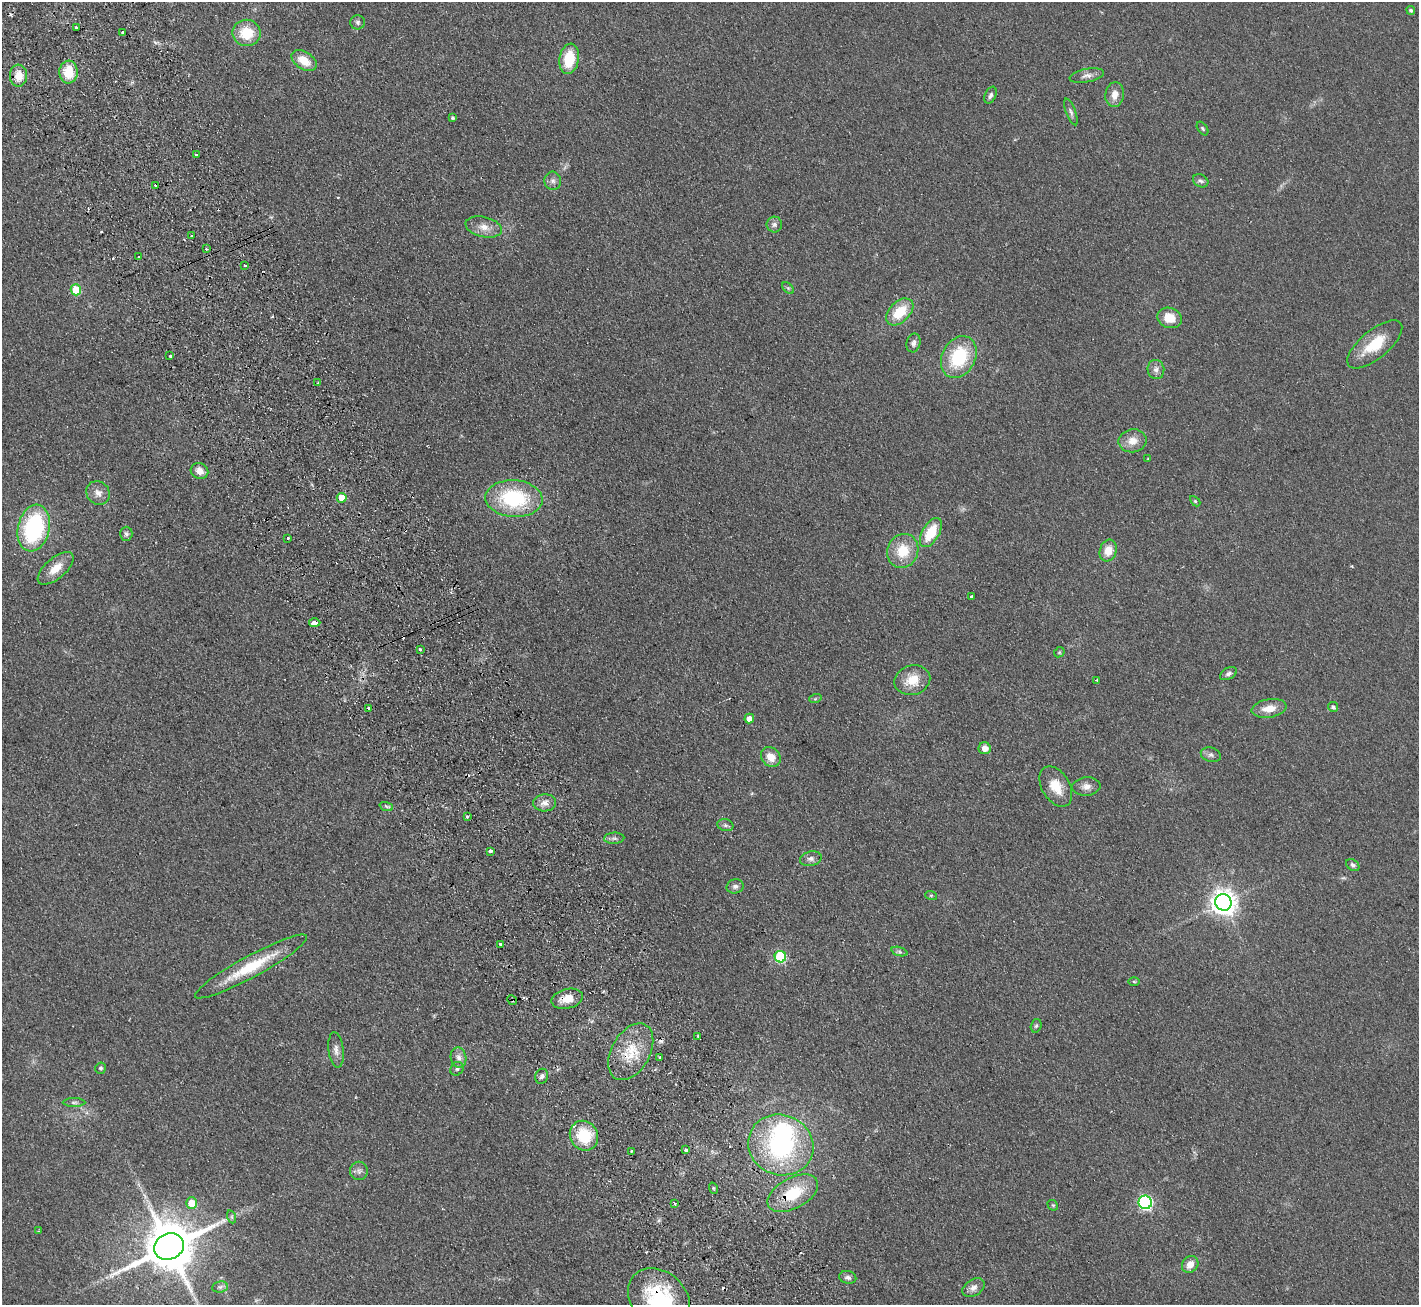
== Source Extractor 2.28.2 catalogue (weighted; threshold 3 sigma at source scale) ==
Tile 11 of 4 x 4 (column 3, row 3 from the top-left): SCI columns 2890-4306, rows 1489-2791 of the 5776 x 5715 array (HDU 1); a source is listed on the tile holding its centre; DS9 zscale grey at full resolution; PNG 1421 x 1307 px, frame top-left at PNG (2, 2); each listed source drawn as its Kron ellipse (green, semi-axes under 4 px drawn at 4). Shown black and unused: <1% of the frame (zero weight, under 2 of 3 exposures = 3% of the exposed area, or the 3 px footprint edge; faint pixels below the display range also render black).
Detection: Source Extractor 2.28.2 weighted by HDU 2 'WHT'; one run over the whole footprint, this tile lists its part. Background 0.0927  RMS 0.0099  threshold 0.0446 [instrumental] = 3 sigma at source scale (4.5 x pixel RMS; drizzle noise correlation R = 1.50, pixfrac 1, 0.05/0.05 arcsec/px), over >= 5 px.
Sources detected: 131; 1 inside a brighter object's white glare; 16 cosmic-ray / hot-pixel residue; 1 long thin detection or spike segment (spike, bleed or trail) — neither listed nor drawn; the other 113 listed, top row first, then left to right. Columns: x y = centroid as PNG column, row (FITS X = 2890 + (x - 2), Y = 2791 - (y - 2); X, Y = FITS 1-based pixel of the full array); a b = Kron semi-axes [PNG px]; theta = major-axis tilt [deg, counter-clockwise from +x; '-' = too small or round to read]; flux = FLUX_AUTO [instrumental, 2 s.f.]
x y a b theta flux
1411 10 4 4 - 1.9
358 22 7 7 - 2.4
76 27 3 3 - 1.9
123 33 3 3 - 6.8
247 33 14 13 - 27
569 59 15 9 80 29
304 61 14 8 -33 16
68 72 11 9 -88 24
18 76 11 8 87 14
1087 76 17 6 11 5.2
990 95 9 5 67 3.1
1115 95 12 9 82 8.3
1071 112 14 5 -69 3
452 118 3 3 - 1.4
1203 129 7 4 -54 1.5
196 155 3 3 - 5.3
553 181 9 8 - 3.9
1201 181 8 6 -29 2.7
155 185 2 2 - 1
774 224 8 7 - 3.1
484 227 18 10 -13 10
192 236 3 3 - 3.4
206 249 3 2 - 1.2
139 257 3 3 - 1.1
245 265 3 3 - 1.7
788 288 7 4 -45 1.6
76 290 5 5 - 34
900 312 16 10 45 27
1170 318 12 10 -18 15
913 343 9 7 76 3.5
1375 344 33 14 39 31
170 356 3 3 - 6.8
959 357 22 16 62 55
1156 369 9 8 - 4.6
318 383 3 2 - 1.1
1132 441 14 11 10 11
1148 458 4 3 - 0.66
199 471 9 7 -24 7.7
98 493 12 11 - 7.1
342 498 5 5 - 16
514 499 28 18 -4 77
1195 501 6 4 -45 1.1
34 528 23 16 77 110
931 533 16 8 59 29
126 534 7 6 - 2.3
288 538 3 3 - 2.5
1108 550 11 8 72 13
903 551 17 15 66 26
56 568 22 10 41 15
972 596 4 3 - 3.8
315 623 6 3 3 7.2
420 649 3 3 - 4.5
1059 652 5 4 - 1.3
1228 674 9 5 28 2.8
912 680 18 14 13 18
1097 680 3 3 - 0.91
815 699 6 4 19 1.2
1333 707 5 5 - 2.5
368 708 3 3 - 2.3
1269 708 17 9 10 13
749 718 5 4 - 6.5
985 748 6 6 - 7.7
1211 755 10 7 -17 3.2
771 757 11 9 -47 11
1056 786 22 14 -59 18
1086 786 14 9 5 6.5
545 803 11 8 2 6.6
386 806 7 4 -19 2
467 816 3 3 - 3.1
725 825 8 6 -17 2.7
614 838 10 5 4 2.9
490 851 3 3 - 4.3
811 859 11 7 14 4.1
1353 865 7 5 -36 2.1
735 886 9 7 15 3.5
931 895 6 4 -19 1.1
1223 902 8 8 - 910
500 944 3 3 - 3
899 952 8 3 -19 1.9
780 957 6 5 - 81
251 966 63 11 29 45
1134 981 6 4 -2 1.1
567 999 16 9 13 15
512 1000 5 4 - 1.4
1036 1026 7 5 72 1.9
698 1036 3 3 - 1.5
336 1050 18 7 -83 5.8
631 1052 31 19 60 32
659 1057 3 2 - 2.5
459 1058 10 7 -79 5.5
100 1068 5 5 - 2
457 1069 7 6 - 2.4
542 1076 7 6 - 3.4
74 1102 11 4 0 2.6
584 1136 15 13 -58 36
781 1145 33 30 -21 140
686 1150 3 3 - 9.8
632 1151 3 3 - 1.4
359 1171 9 9 - 3.7
713 1188 6 3 -71 1.2
793 1193 27 15 28 39
1145 1202 7 6 - 170
191 1203 5 5 - 16
675 1203 4 3 - 2.2
1053 1205 6 4 -42 1.4
232 1217 7 4 -72 1.7
39 1231 3 3 - 1.7
169 1247 15 13 25 5500
1190 1264 9 8 - 8.8
848 1277 8 6 -13 3.3
220 1287 8 5 7 2.7
973 1288 12 8 32 5.6
659 1299 34 27 -43 92
Overlapping masked pixels (flux is a lower limit): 5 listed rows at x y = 567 999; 512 1000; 631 1052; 793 1193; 659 1299
Isophote crosses this tile's border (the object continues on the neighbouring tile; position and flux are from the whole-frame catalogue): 1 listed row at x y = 659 1299